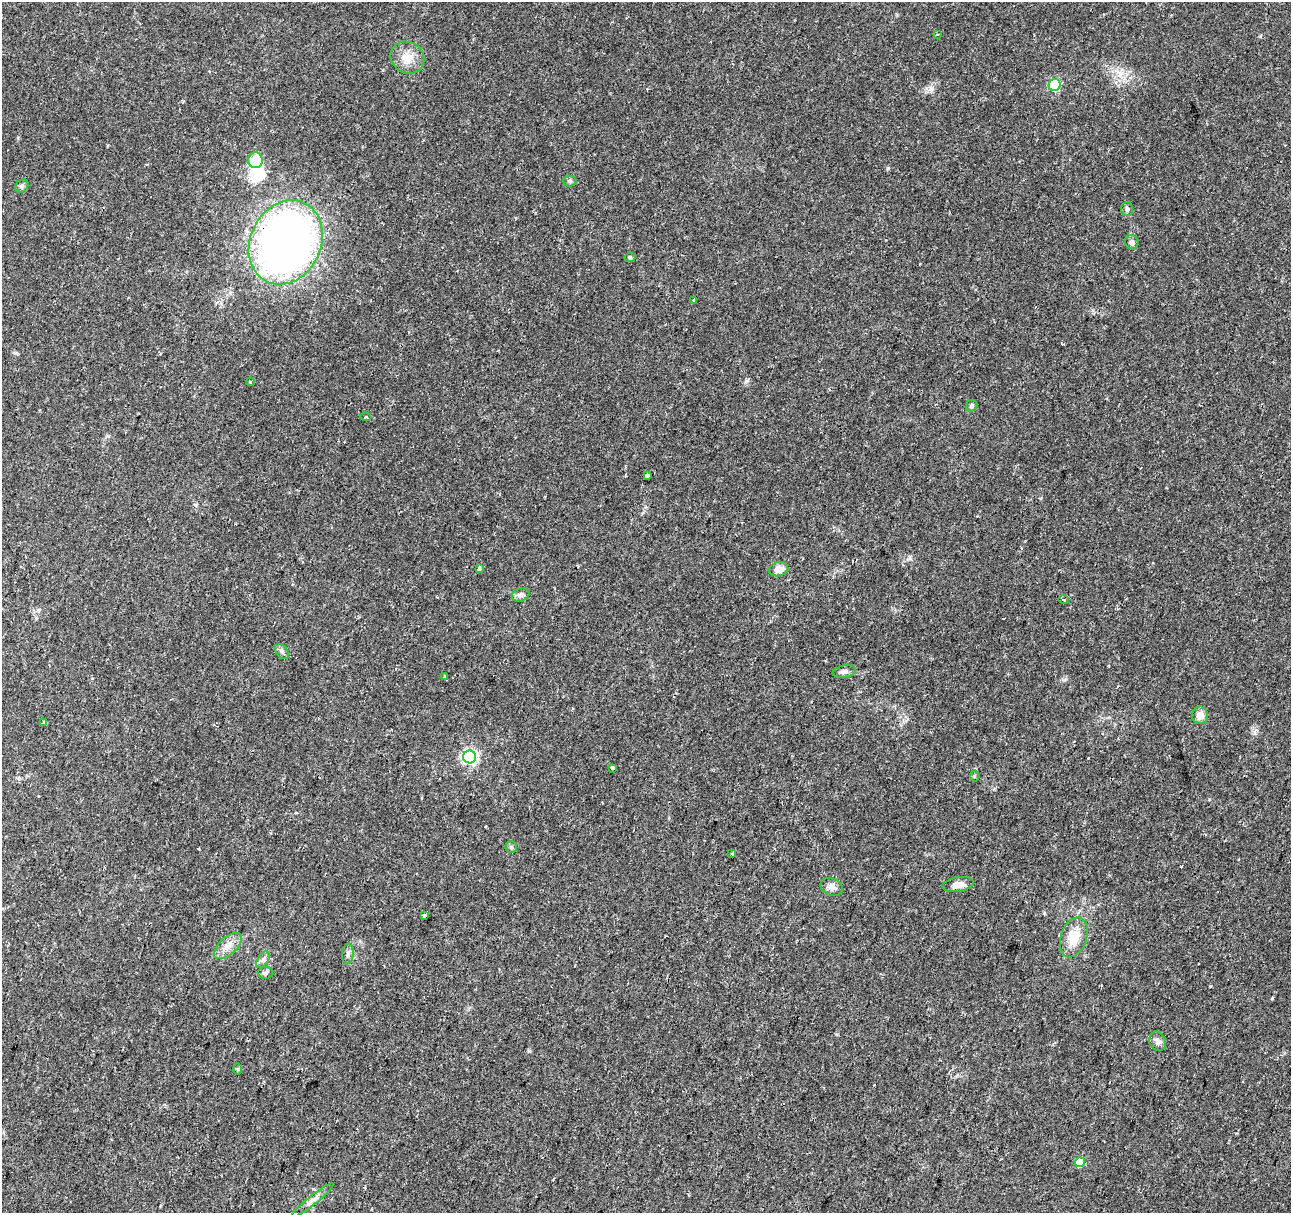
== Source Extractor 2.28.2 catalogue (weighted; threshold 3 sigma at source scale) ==
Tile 7 of 4 x 4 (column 3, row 2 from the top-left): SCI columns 2587-3875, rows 2706-3916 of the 5165 x 5346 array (HDU 1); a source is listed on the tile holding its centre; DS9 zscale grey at full resolution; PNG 1293 x 1215 px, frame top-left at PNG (2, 2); each listed source drawn as its Kron ellipse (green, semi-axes under 4 px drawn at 4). Shown black and unused: <1% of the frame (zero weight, under 2 of 3 exposures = <1% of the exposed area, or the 3 px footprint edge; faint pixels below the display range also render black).
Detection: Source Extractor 2.28.2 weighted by HDU 2 'WHT'; one run over the whole footprint, this tile lists its part. Background 0.0365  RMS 0.0038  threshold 0.017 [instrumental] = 3 sigma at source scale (4.5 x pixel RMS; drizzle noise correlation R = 1.50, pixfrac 1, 0.0396/0.0396 arcsec/px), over >= 5 px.
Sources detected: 45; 2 inside a brighter object's white glare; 1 cosmic-ray / hot-pixel residue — neither listed nor drawn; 1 inside a brighter listed object's ellipse — not listed separately; the other 41 listed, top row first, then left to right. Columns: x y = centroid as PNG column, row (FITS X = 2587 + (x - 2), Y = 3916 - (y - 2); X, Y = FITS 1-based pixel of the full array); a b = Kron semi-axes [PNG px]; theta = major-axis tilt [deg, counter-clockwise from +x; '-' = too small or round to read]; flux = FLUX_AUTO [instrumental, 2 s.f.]
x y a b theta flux
937 34 3 3 - 0.47
407 58 17 15 -31 5.7
1055 85 6 5 - 29
255 160 8 7 - 14
570 181 6 5 - 0.79
22 186 7 6 - 0.81
1127 209 7 6 - 0.85
286 242 44 35 64 270
1132 242 7 6 - 1.3
630 257 5 5 - 0.48
694 301 3 3 - 0.73
250 382 4 3 - 0.35
971 406 6 5 - 0.85
366 417 5 4 - 0.65
647 475 4 3 - 4.8
479 569 4 3 - 1.2
779 569 10 7 11 3.6
521 595 9 6 15 1.1
1064 599 5 3 - 0.52
282 651 8 5 -50 0.95
844 671 12 6 11 1.4
445 676 3 3 - 0.53
1200 715 9 8 - 3.1
44 723 4 3 - 1.6
470 757 6 6 - 89
613 768 4 3 - 5.3
974 776 6 4 -90 0.45
511 847 6 6 - 0.63
732 854 3 2 - 0.33
958 885 16 7 8 3
832 887 12 8 -20 2.1
425 916 3 3 - 4.2
1074 937 20 13 72 7.8
228 946 17 8 43 3.5
348 954 10 5 84 1.3
263 960 9 5 57 1.2
265 973 8 6 -1 0.83
1158 1041 10 8 -65 1.7
238 1069 6 4 90 0.45
1080 1162 5 5 - 10
312 1200 26 4 38 2.2
Overlapping masked pixels (flux is a lower limit): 1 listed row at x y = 286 242
Unlisted compact peaks at least as high as the median listed source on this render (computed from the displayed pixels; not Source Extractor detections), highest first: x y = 888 168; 529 1051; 931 89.